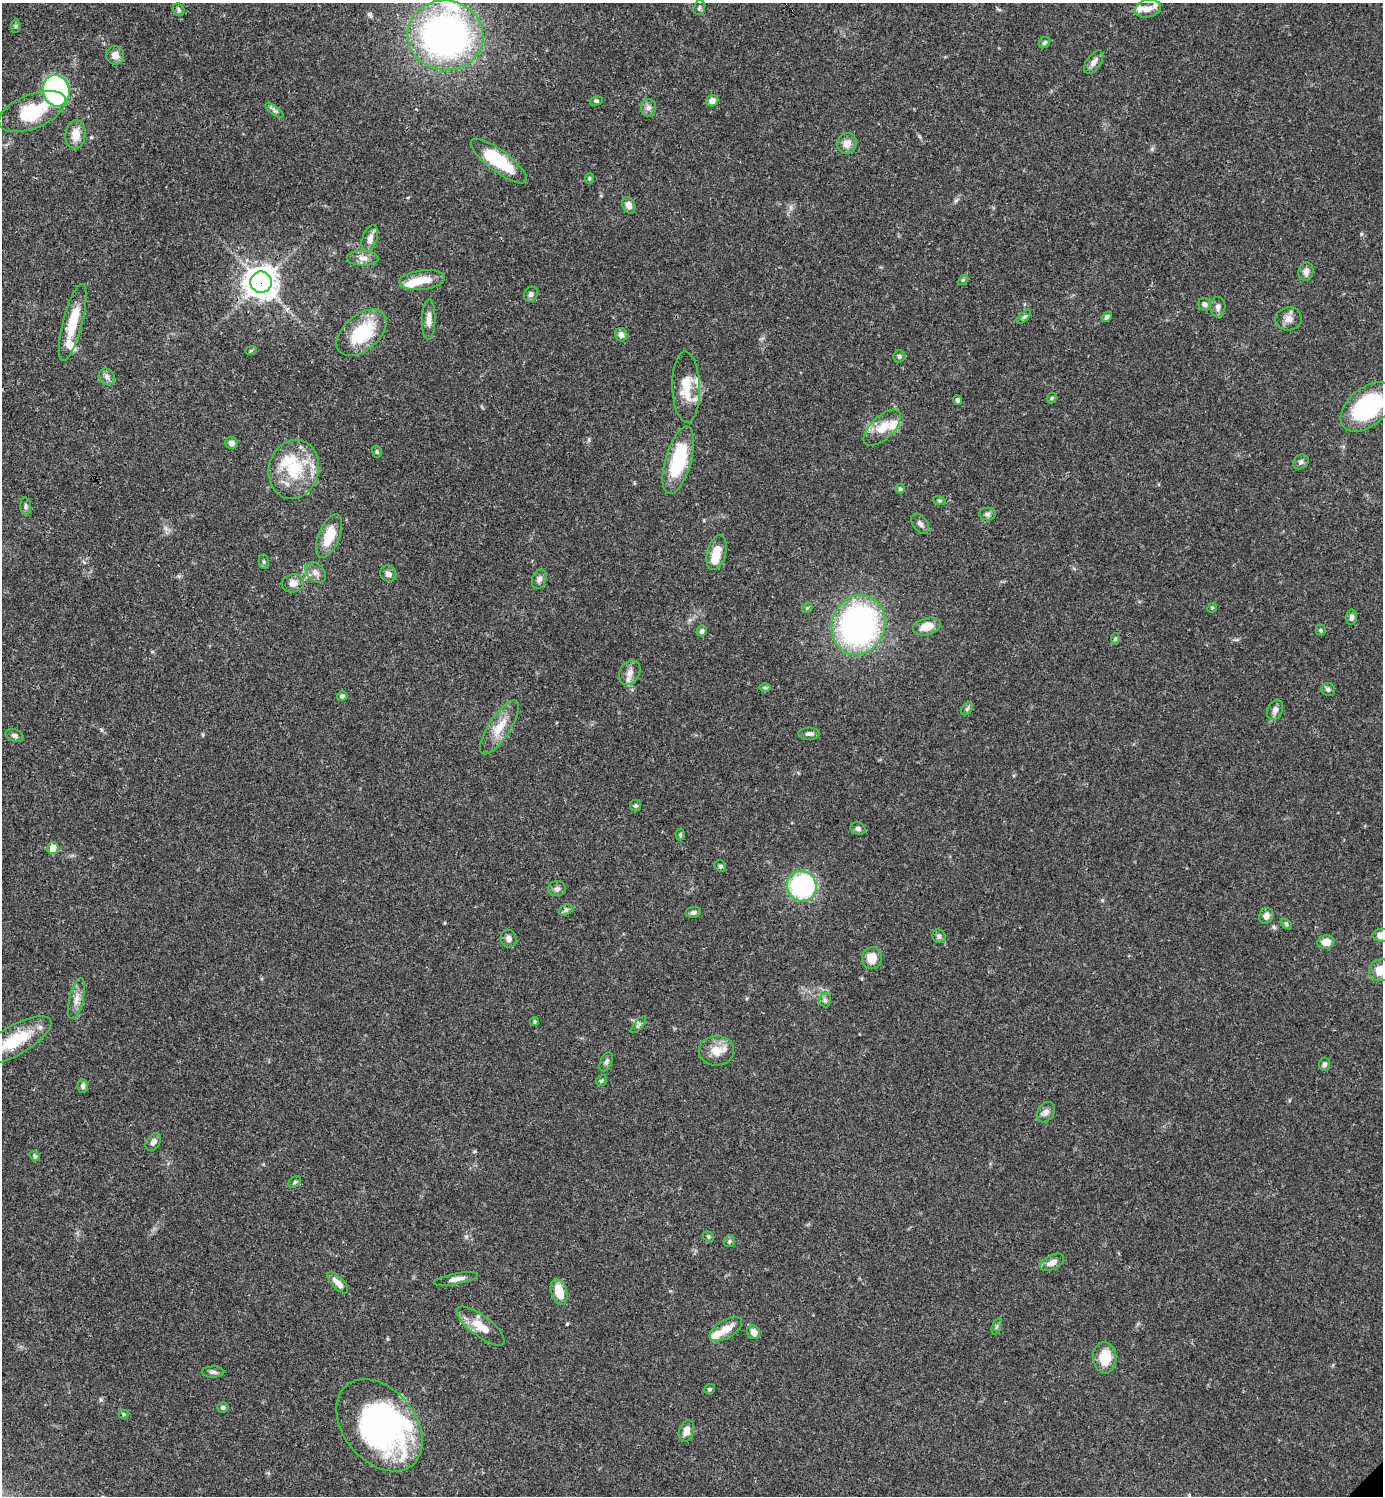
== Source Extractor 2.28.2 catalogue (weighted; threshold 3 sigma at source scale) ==
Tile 11 of 4 x 4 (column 3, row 3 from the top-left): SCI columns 3063-4443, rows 1497-2990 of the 5982 x 5983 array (HDU 1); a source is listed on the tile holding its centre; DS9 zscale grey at full resolution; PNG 1385 x 1498 px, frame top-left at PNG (2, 3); each listed source drawn as its Kron ellipse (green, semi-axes under 4 px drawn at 4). Shown black and unused: <1% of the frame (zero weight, under 3 of 4 exposures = <1% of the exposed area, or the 3 px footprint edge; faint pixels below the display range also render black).
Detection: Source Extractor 2.28.2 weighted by HDU 2 'WHT'; one run over the whole footprint, this tile lists its part. Background 0.0384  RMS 0.0027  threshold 0.0119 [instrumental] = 3 sigma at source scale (4.5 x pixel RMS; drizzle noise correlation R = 1.50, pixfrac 1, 0.05/0.05 arcsec/px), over >= 5 px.
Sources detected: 138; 5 inside a brighter object's white glare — neither listed nor drawn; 8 inside a brighter listed object's ellipse — not listed separately; the other 125 listed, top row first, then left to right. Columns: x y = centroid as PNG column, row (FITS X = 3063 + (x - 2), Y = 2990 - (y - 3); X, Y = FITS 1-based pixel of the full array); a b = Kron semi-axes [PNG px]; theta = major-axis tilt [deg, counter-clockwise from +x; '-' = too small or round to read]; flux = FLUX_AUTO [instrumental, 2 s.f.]
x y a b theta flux
699 8 8 5 72 0.53
1148 9 13 8 14 2.2
179 10 6 5 - 0.5
16 26 7 4 89 0.42
445 35 38 35 -7 110
1045 43 6 5 - 0.54
115 55 9 9 - 2
1094 62 13 7 55 1.4
56 91 16 13 -75 60
596 101 7 4 8 0.41
712 101 6 5 - 1.5
648 108 9 7 88 1.2
274 110 11 4 -36 0.74
32 111 36 17 22 15
76 135 14 10 84 3.6
847 143 10 9 - 2.4
499 161 34 11 -37 15
589 178 5 4 - 0.37
629 205 8 6 -66 1.8
370 238 13 7 71 1.8
363 258 16 7 -1 1.8
1306 272 9 7 72 1.4
422 280 23 9 7 5.1
963 280 6 4 43 0.32
261 282 10 10 - 330
531 294 8 6 53 0.78
1204 304 6 6 - 0.98
1218 307 10 7 87 1.3
1024 317 9 3 45 0.49
1107 317 6 4 42 0.78
429 319 20 6 88 2
1289 319 13 11 12 1.9
73 322 39 9 75 8.1
361 333 29 17 41 16
621 335 7 6 - 1.2
251 350 6 3 20 0.31
899 356 6 6 - 0.62
107 377 8 7 - 1.1
686 387 35 14 -88 7
1052 398 5 5 - 0.36
957 400 5 4 - 0.72
1367 407 31 19 40 30
882 428 23 11 43 5
231 443 6 6 - 1.1
377 452 6 5 - 0.44
678 460 35 13 74 17
1301 462 8 7 - 0.79
294 469 30 25 75 14
900 489 5 4 - 0.53
939 500 6 4 -19 0.37
26 506 9 5 -83 0.63
988 514 8 6 2 0.75
920 524 11 7 -52 1.1
329 536 23 10 68 6.1
717 553 18 9 76 4.8
264 562 7 5 -83 0.47
316 572 12 8 -44 1.5
388 574 9 7 -48 1.3
539 579 10 7 69 1
293 583 11 9 12 2
807 608 6 4 41 0.38
1212 608 5 4 - 0.28
1351 617 8 5 85 0.9
859 625 30 26 71 78
927 626 14 8 15 4.1
1321 630 5 5 - 0.36
702 631 5 5 - 0.74
1115 639 6 4 -85 0.35
630 673 13 9 58 2
765 688 6 4 -1 0.4
1328 689 7 6 - 0.65
342 696 5 5 - 0.62
967 709 7 5 54 0.53
1275 710 10 7 68 1.3
499 727 31 10 57 5.1
809 734 10 6 1 0.99
14 735 9 6 -21 0.78
635 806 6 5 - 0.48
858 829 7 6 - 0.73
680 835 6 4 -89 0.39
53 848 6 5 - 3.3
720 866 6 5 - 0.42
802 886 15 14 - 35
557 889 9 7 0 0.94
566 910 7 5 32 0.63
693 912 8 5 7 0.72
1266 916 8 7 - 1.4
1286 924 6 4 -39 0.41
1381 935 9 6 -1 2.6
939 936 7 6 - 0.73
509 939 9 8 - 1.2
1326 942 8 7 - 2.8
872 958 11 10 - 4.3
1380 970 12 10 26 4.6
76 999 21 7 76 2.1
825 1000 7 6 - 0.65
535 1021 4 4 - 0.38
639 1025 10 4 50 0.59
14 1040 41 15 29 12
716 1051 17 15 2 4
606 1062 10 6 66 0.71
1325 1064 6 5 - 0.68
601 1081 6 5 - 0.39
83 1086 7 5 87 0.81
1046 1112 11 8 58 1.2
153 1142 10 6 55 1.1
35 1156 6 4 -35 0.47
295 1182 7 4 37 0.45
708 1237 6 5 - 0.39
729 1241 6 5 - 0.44
1052 1262 13 7 27 1.7
456 1279 22 5 11 1.7
338 1283 13 5 -46 2.3
559 1292 13 8 -73 5
481 1326 29 10 -37 4.8
997 1327 8 3 71 0.42
726 1329 18 9 30 3.3
754 1332 7 6 - 2.1
1105 1358 15 11 -84 6.2
213 1372 11 5 1 0.84
710 1389 5 5 - 0.5
223 1407 5 5 - 0.58
123 1414 5 4 - 0.3
379 1425 52 36 -50 67
686 1431 11 7 71 2.2
Overlapping masked pixels (flux is a lower limit): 2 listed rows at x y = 261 282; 14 1040
Isophote crosses this tile's border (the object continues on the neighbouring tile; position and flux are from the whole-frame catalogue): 4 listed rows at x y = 1367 407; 1381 935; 1380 970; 14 1040